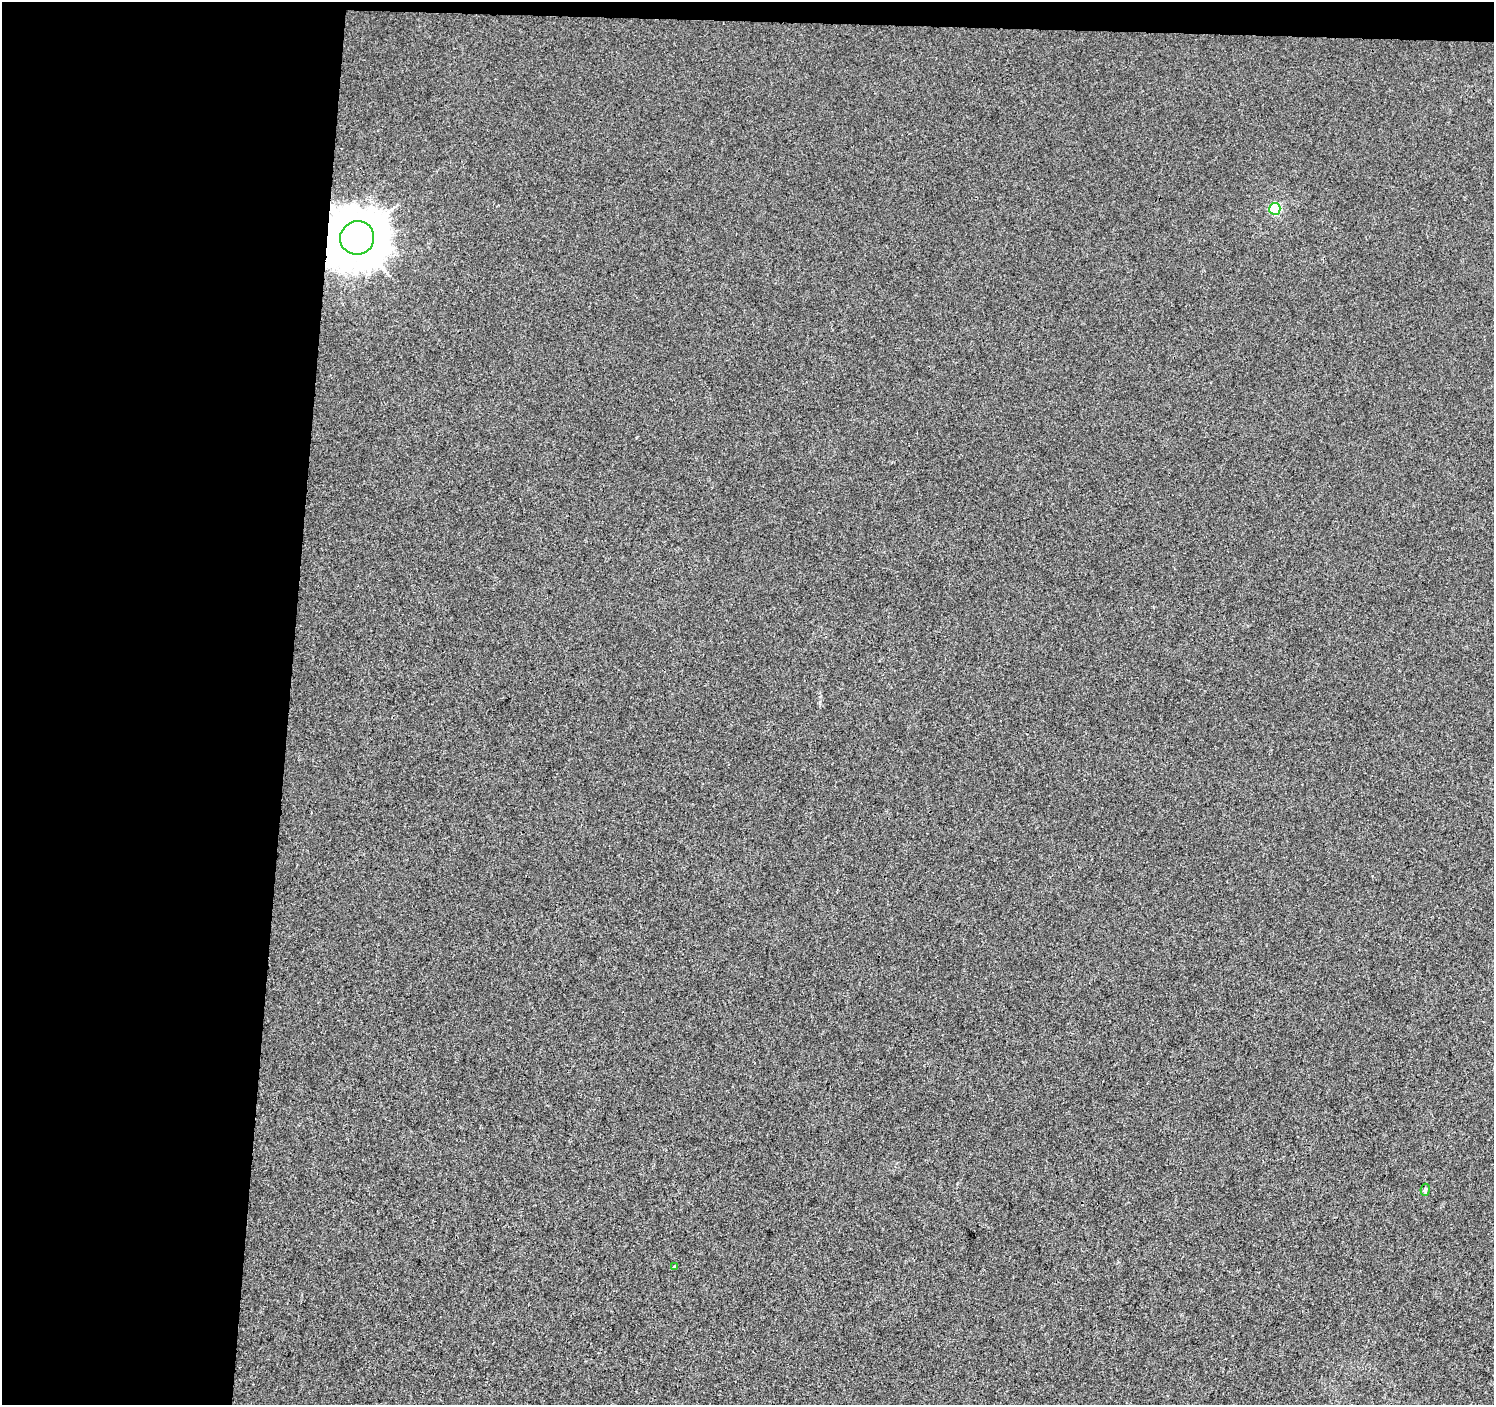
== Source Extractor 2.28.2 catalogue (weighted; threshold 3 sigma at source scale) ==
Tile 1 of 3 x 3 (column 1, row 1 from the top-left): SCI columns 9-1500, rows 3090-4492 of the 4483 x 4719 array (HDU 1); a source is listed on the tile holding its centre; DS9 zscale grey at full resolution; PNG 1496 x 1407 px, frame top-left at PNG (2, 2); each listed source drawn as its Kron ellipse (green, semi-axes under 4 px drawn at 4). Shown black and unused: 21% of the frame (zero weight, under 3 of 4 exposures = <1% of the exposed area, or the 3 px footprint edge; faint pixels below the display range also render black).
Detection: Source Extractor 2.28.2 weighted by HDU 2 'WHT'; one run over the whole footprint, this tile lists its part. Background 0.00165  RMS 0.0029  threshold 0.0132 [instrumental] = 3 sigma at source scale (4.5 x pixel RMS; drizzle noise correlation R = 1.50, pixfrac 1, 0.0396/0.0396 arcsec/px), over >= 5 px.
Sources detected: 4; all 4 listed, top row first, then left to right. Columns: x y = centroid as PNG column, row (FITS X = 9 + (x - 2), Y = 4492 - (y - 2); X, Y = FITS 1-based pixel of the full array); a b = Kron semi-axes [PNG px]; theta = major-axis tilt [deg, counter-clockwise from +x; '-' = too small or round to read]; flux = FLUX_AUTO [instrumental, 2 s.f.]
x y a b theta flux
1275 209 6 5 - 25
357 238 17 16 - 1400
1425 1190 6 4 82 0.65
675 1266 3 3 - 0.91
Overlapping masked pixels (flux is a lower limit): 1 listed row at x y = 357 238